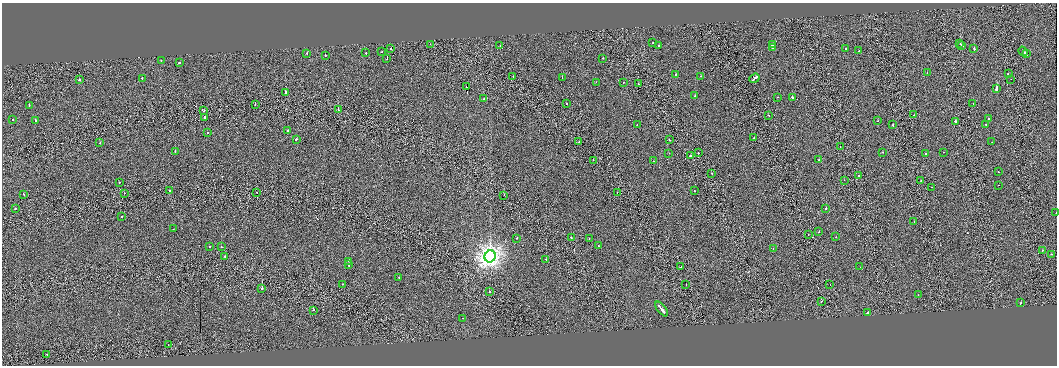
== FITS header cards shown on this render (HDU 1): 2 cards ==
NAXIS1  =                 2110
NAXIS2  =                  727

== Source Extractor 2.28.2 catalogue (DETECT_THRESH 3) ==
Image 2110 x 727 px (HDU 1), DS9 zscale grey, zoomed out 1/2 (1 PNG px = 2 x 2 image px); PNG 1059 x 368 px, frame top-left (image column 2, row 726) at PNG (2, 3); each listed source drawn as its Kron ellipse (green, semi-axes under 4 px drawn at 4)
Background -0.0117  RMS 0.54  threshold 1.62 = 3 sigma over >= 5 px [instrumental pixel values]
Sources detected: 143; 10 cannot appear on this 1/2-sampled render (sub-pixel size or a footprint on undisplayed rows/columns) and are neither listed nor drawn; the other 133 listed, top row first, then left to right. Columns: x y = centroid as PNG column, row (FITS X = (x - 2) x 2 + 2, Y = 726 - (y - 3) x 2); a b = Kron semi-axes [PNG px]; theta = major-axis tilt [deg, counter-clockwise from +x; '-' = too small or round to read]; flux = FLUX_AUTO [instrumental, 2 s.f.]
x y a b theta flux
653 43 2 2 - 240
430 44 2 1 - 210
773 44 2 2 - 17000
960 44 2 1 - 1000
659 45 2 2 - 230
962 45 3 2 - 570
500 46 2 1 - 120
772 47 2 2 - 2400
846 48 2 2 - 2300
974 48 2 2 - 1300
390 49 2 2 - 230
859 51 2 1 - 250
1023 51 5 2 - 1700
382 52 2 2 - 180
307 53 2 2 - 200
366 53 2 2 - 640
1026 54 2 2 - 910
325 55 2 2 - 700
603 58 2 2 - 350
387 59 2 1 - 440
161 61 2 2 - 190
179 63 2 2 - 3100
927 73 2 1 - 150
676 74 2 2 - 270
1008 74 2 1 - 150
701 76 2 2 - 130
513 77 2 1 - 120
562 77 2 1 - 230
142 78 2 2 - 360
754 78 5 2 - 1800
1011 79 2 1 - 170
79 80 2 2 - 980
596 82 2 2 - 260
623 82 2 1 - 320
638 84 2 2 - 440
466 87 2 1 - 99000
997 89 2 2 - 4100
286 92 2 2 - 560
695 96 2 2 - 110
777 97 2 1 - 110
792 97 2 2 - 4700
484 99 2 2 - 180
566 103 2 2 - 180
973 103 2 1 - 110
255 104 2 1 - 290
29 105 2 2 - 310
338 110 2 1 - 1300
204 111 2 1 - 330
768 115 2 2 - 400
914 115 2 1 - 120
204 117 2 2 - 630
988 118 2 2 - 440
13 120 2 2 - 390
35 120 2 2 - 310
877 121 2 1 - 310
955 121 2 2 - 620
986 124 2 1 - 380
637 125 2 2 - 230
893 125 2 2 - 590
288 130 2 1 - 600
208 133 2 2 - 250
754 138 2 2 - 150
296 139 2 1 - 530
669 140 2 2 - 460
579 142 2 1 - 750
992 142 2 1 - 130
100 143 2 2 - 220
840 147 2 1 - 240
175 152 2 2 - 190
883 152 2 2 - 390
944 152 2 1 - 92
669 153 2 1 - 120
698 153 2 1 - 330
925 154 2 2 - 260
691 155 3 2 - 960
819 159 2 2 - 310
593 160 2 1 - 150
653 161 2 1 - 230
998 172 2 1 - 200
712 173 2 1 - 630
859 175 2 1 - 280
844 180 2 2 - 160
921 180 2 1 - 150
119 182 2 2 - 330
998 185 2 1 - 130
931 187 2 2 - 240
169 190 2 1 - 430
694 190 2 2 - 250
256 192 2 1 - 140
124 193 2 2 - 180
617 193 2 2 - 190
24 194 2 2 - 300
504 195 2 1 - 610
15 208 2 2 - 480
826 208 2 2 - 1100
1056 213 2 1 - 340
122 217 2 2 - 440
914 221 2 2 - 430
173 229 2 1 - 170
818 232 2 1 - 220
808 235 2 1 - 270
571 237 2 2 - 460
836 237 2 1 - 72
517 238 2 2 - 200
589 238 2 2 - 190
210 246 2 2 - 980
598 246 2 2 - 350
221 247 2 2 - 400
773 248 2 1 - 140
1042 250 2 2 - 210
1051 254 2 2 - 240
225 256 2 2 - 510
490 256 6 5 - 41000
546 259 2 2 - 1200
349 261 2 2 - 340
349 265 2 2 - 900
681 267 2 1 - 980
860 267 2 1 - 24
399 278 2 2 - 260
343 284 2 2 - 170
830 284 2 1 - 150
686 285 2 1 - 160
262 288 2 1 - 3000
490 292 2 1 - 310
918 295 2 2 - 150
821 301 2 1 - 300
1021 302 2 2 - 740
661 309 9 2 -51 3500
313 310 2 2 - 690
868 313 2 2 - 1700
463 318 2 2 - 200
168 345 2 1 - 170
47 354 2 2 - 380
At the frame edge (FLAGS 8, measured only in part): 1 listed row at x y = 1056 213
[10 sub-pixel or undisplayed-footprint detections neither listed nor drawn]